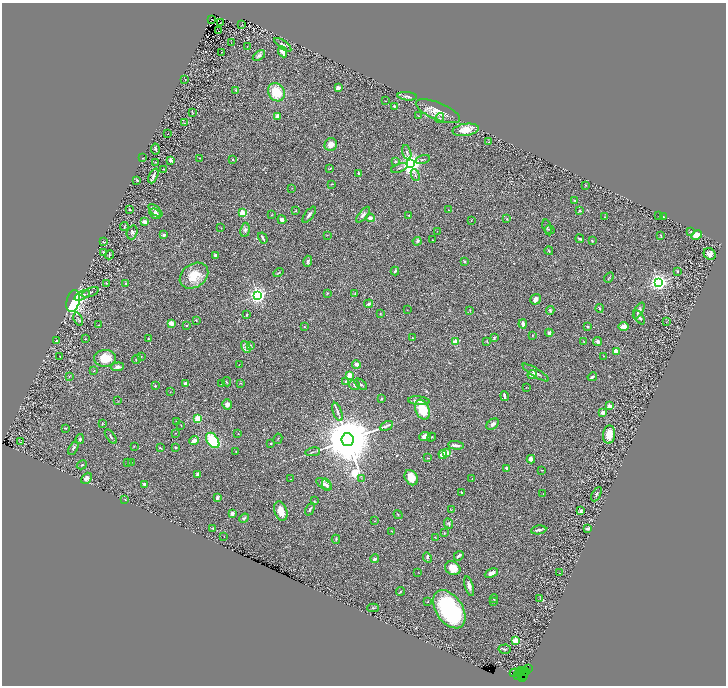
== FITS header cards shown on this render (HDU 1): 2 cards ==
NAXIS1  =                 1448
NAXIS2  =                 1367

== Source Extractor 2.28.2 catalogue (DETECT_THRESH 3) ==
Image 1448 x 1367 px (HDU 1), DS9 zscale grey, zoomed out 1/2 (1 PNG px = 2 x 2 image px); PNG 728 x 688 px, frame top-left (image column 1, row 1366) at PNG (2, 3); each listed source drawn as its Kron ellipse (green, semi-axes under 4 px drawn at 4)
Background 0.481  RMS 0.03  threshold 0.0889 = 3 sigma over >= 5 px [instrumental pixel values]
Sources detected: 303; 36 cannot appear on this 1/2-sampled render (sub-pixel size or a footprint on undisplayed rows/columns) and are neither listed nor drawn; the other 267 listed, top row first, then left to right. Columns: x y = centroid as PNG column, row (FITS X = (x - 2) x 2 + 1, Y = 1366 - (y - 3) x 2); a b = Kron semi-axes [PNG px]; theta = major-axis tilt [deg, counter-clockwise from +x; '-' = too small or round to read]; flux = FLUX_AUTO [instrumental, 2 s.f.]
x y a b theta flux
212 19 2 1 - 1.5
220 22 2 1 - 2.1
242 24 2 1 - 2.3
218 31 2 1 - 46
231 43 2 1 - 1.1
283 45 10 4 -36 10
247 47 2 2 - 2.8
222 52 2 1 - 2.5
283 52 6 3 -64 41
259 56 7 4 34 13
185 79 2 1 - 2.4
338 88 3 3 - 23
236 90 3 3 - 5.4
276 92 9 8 - 150
407 96 10 3 -6 13
385 101 2 1 - 2.1
394 106 2 2 - 6.1
438 111 24 8 -22 83
192 112 3 2 - 2.9
278 116 3 3 - 35
419 116 4 2 - 2.7
440 118 5 4 - 11
185 123 3 3 - 4.4
466 130 13 6 8 78
168 134 2 1 - 1
489 142 2 1 - 1.3
331 145 6 6 - 41
155 149 5 2 - 7.7
407 152 7 3 -75 9.8
143 158 3 2 - 2.5
200 158 2 2 - 2.8
423 159 7 2 16 6.9
171 160 4 2 - 13
233 160 2 2 - 9.3
396 161 3 3 - 6.2
156 162 2 2 - 2.5
411 164 4 4 - 4500
330 168 3 2 - 2.4
399 168 8 2 20 8.8
163 169 4 2 - 5.5
359 173 3 3 - 6.8
415 175 6 2 -68 6.2
153 176 8 2 65 17
137 180 3 2 - 7.2
332 184 3 2 - 2.9
585 185 3 2 - 3.7
292 188 2 2 - 1.8
575 200 2 2 - 3.8
129 210 2 2 - 5.4
155 210 8 3 -41 11
448 210 2 2 - 3.2
296 211 4 3 - 5.1
579 211 4 3 - 5.7
242 213 3 3 - 250
155 214 6 4 -33 24
272 215 3 2 - 2.8
309 215 9 3 51 18
363 215 9 4 50 17
409 216 2 2 - 7.9
659 216 3 1 - 2.3
663 216 3 2 - 2.7
605 217 3 2 - 3.1
370 218 4 3 - 31
507 219 3 3 - 3.5
282 220 4 4 - 16
471 221 3 2 - 2.8
145 222 4 2 - 49
124 226 4 1 - 4
547 227 8 2 -73 6
221 228 2 2 - 2.4
245 230 7 4 82 16
550 230 5 2 - 4.4
437 231 2 1 - 1.4
691 231 4 3 - 4.8
132 232 7 5 72 16
164 235 3 2 - 21
327 235 3 2 - 1.9
697 235 6 4 27 63
661 236 3 1 - 4
263 238 6 3 -59 9.1
580 239 4 2 - 11
433 240 2 1 - 2.1
417 241 4 4 - 9.2
592 241 3 2 - 4.4
103 242 2 2 - 5.5
549 251 4 2 - 4.5
103 252 3 2 - 7
710 254 6 5 - 21
109 255 5 3 - 6.4
215 255 3 2 - 12
308 261 6 3 75 11
465 261 3 3 - 5.1
395 271 4 3 - 9.9
677 272 2 2 - 9.1
278 273 5 2 - 5.2
194 276 15 11 35 120
609 278 6 2 49 4.4
658 282 3 3 - 3100
106 283 3 2 - 3.3
126 283 3 2 - 3.7
90 292 9 3 20 9.6
327 293 2 2 - 4.3
355 294 3 2 - 2.7
82 295 8 3 22 27
258 295 3 3 - 2600
536 299 5 5 - 29
73 301 11 6 75 770
368 304 4 3 - 8.6
600 308 4 3 - 4.9
407 310 2 1 - 1.9
470 310 3 2 - 2.5
550 310 4 3 - 11
639 311 9 4 59 21
380 313 3 2 - 2.6
246 315 3 2 - 3.7
639 317 8 3 -57 11
78 319 7 2 -71 5.5
196 320 2 2 - 2
666 322 3 2 - 2.9
171 323 4 3 - 35
523 324 4 3 - 21
98 325 2 2 - 2.3
186 325 2 2 - 3.8
304 327 2 2 - 1.8
588 327 2 2 - 7.1
623 327 5 4 - 38
549 333 4 4 - 15
532 335 2 2 - 2.4
494 337 3 2 - 6.6
148 338 2 2 - 1.9
413 338 3 2 - 2.8
85 339 3 2 - 3
56 341 4 2 - 4.8
456 341 3 2 - 210
487 341 4 3 - 4.8
584 342 3 2 - 2.5
597 342 5 4 - 18
250 345 3 3 - 4
246 347 6 4 -59 12
616 351 2 2 - 150
604 356 2 1 - 2.2
60 357 2 2 - 2.5
141 357 2 2 - 4.8
105 358 11 8 1 100
136 359 5 2 - 3.7
356 364 4 4 - 20
239 365 2 2 - 2.2
118 367 6 4 6 17
94 371 2 2 - 5.5
536 372 15 3 -32 15
532 374 4 4 - 22
349 375 3 3 - 38
69 376 2 1 - 1.5
592 377 5 2 - 13
346 381 4 3 - 5.4
226 382 5 3 - 5.3
185 383 3 2 - 21
241 383 2 2 - 2.7
222 384 4 3 - 4.7
361 384 7 3 -41 7.6
354 385 6 4 -24 13
155 386 2 2 - 5.4
526 387 2 1 - 1.4
170 392 2 2 - 1.6
504 396 5 2 - 16
381 399 4 3 - 4.9
118 401 4 1 - 2.3
419 401 11 3 -5 36
227 404 5 4 - 26
609 406 2 2 - 94
422 410 10 6 -67 180
338 412 9 3 -70 16
603 412 2 2 - 96
198 419 4 3 - 140
176 421 3 2 - 1.7
102 424 3 2 - 3.5
493 424 7 4 37 19
181 425 2 2 - 3.7
386 426 7 4 25 11
66 428 3 2 - 2.9
175 433 2 1 - 2
238 434 2 2 - 2
609 434 9 6 84 85
111 437 8 2 -55 6.4
425 437 5 4 - 31
432 437 4 2 - 4.1
80 439 5 4 - 8.1
278 439 5 2 - 3.2
213 440 8 5 -54 220
347 440 6 6 - 63000
194 441 5 3 - 37
20 442 2 1 - 7.3
271 444 3 3 - 3.8
456 445 8 2 -5 24
134 446 2 2 - 2.5
73 448 7 3 60 9.7
160 448 4 2 - 4.9
176 448 3 2 - 5.2
236 451 2 2 - 2.1
313 452 7 2 11 6.7
447 453 3 2 - 83
443 454 4 3 - 55
428 458 3 2 - 3.4
531 459 4 4 - 26
128 463 4 3 - 4.5
131 463 3 2 - 2.6
82 465 5 3 - 5.8
507 468 4 3 - 16
542 470 2 2 - 2.3
197 475 3 2 - 30
86 478 6 4 48 17
411 478 8 6 -57 89
472 478 2 1 - 2.2
290 479 2 1 - 2.1
362 479 3 2 - 2.5
144 484 2 2 - 33
324 484 9 4 -31 18
327 485 6 4 -69 14
461 492 2 2 - 4.8
543 494 2 2 - 2.2
596 494 8 2 61 6.9
217 498 4 3 - 11
125 500 2 2 - 2.4
314 501 3 3 - 3.3
310 509 7 3 65 9.1
451 510 3 2 - 2
281 511 10 6 -72 63
581 511 3 3 - 14
232 514 3 3 - 24
398 515 5 2 - 4.1
244 518 5 3 - 8.7
374 521 4 1 - 2.4
449 524 5 4 - 7.1
213 528 3 2 - 2.5
588 529 4 3 - 18
539 530 8 3 8 16
392 531 3 2 - 3.1
444 533 3 2 - 3.4
224 536 2 2 - 1.4
435 537 3 2 - 2.5
336 539 4 3 - 7.5
459 556 5 2 - 12
427 558 5 4 - 7.9
375 559 4 3 - 16
453 568 8 6 -29 55
418 572 2 2 - 1.9
491 573 7 4 22 30
560 573 3 2 - 1.9
469 586 10 3 -73 23
400 591 4 3 - 5
540 598 3 2 - 2.4
494 599 4 3 - 4.4
493 601 2 2 - 1.8
427 602 3 2 - 2.3
373 608 6 3 0 6.2
449 609 21 13 -56 680
516 641 3 3 - 250
505 649 6 4 4 8.7
528 668 2 1 - 29
521 670 2 2 - 420
523 671 3 2 - 440
526 671 2 1 - 120
514 673 4 3 - 220
519 673 2 1 - 87
518 675 4 2 - 380
524 675 3 2 - 190
522 678 2 2 - 320
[36 sub-pixel or undisplayed-footprint detections neither listed nor drawn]